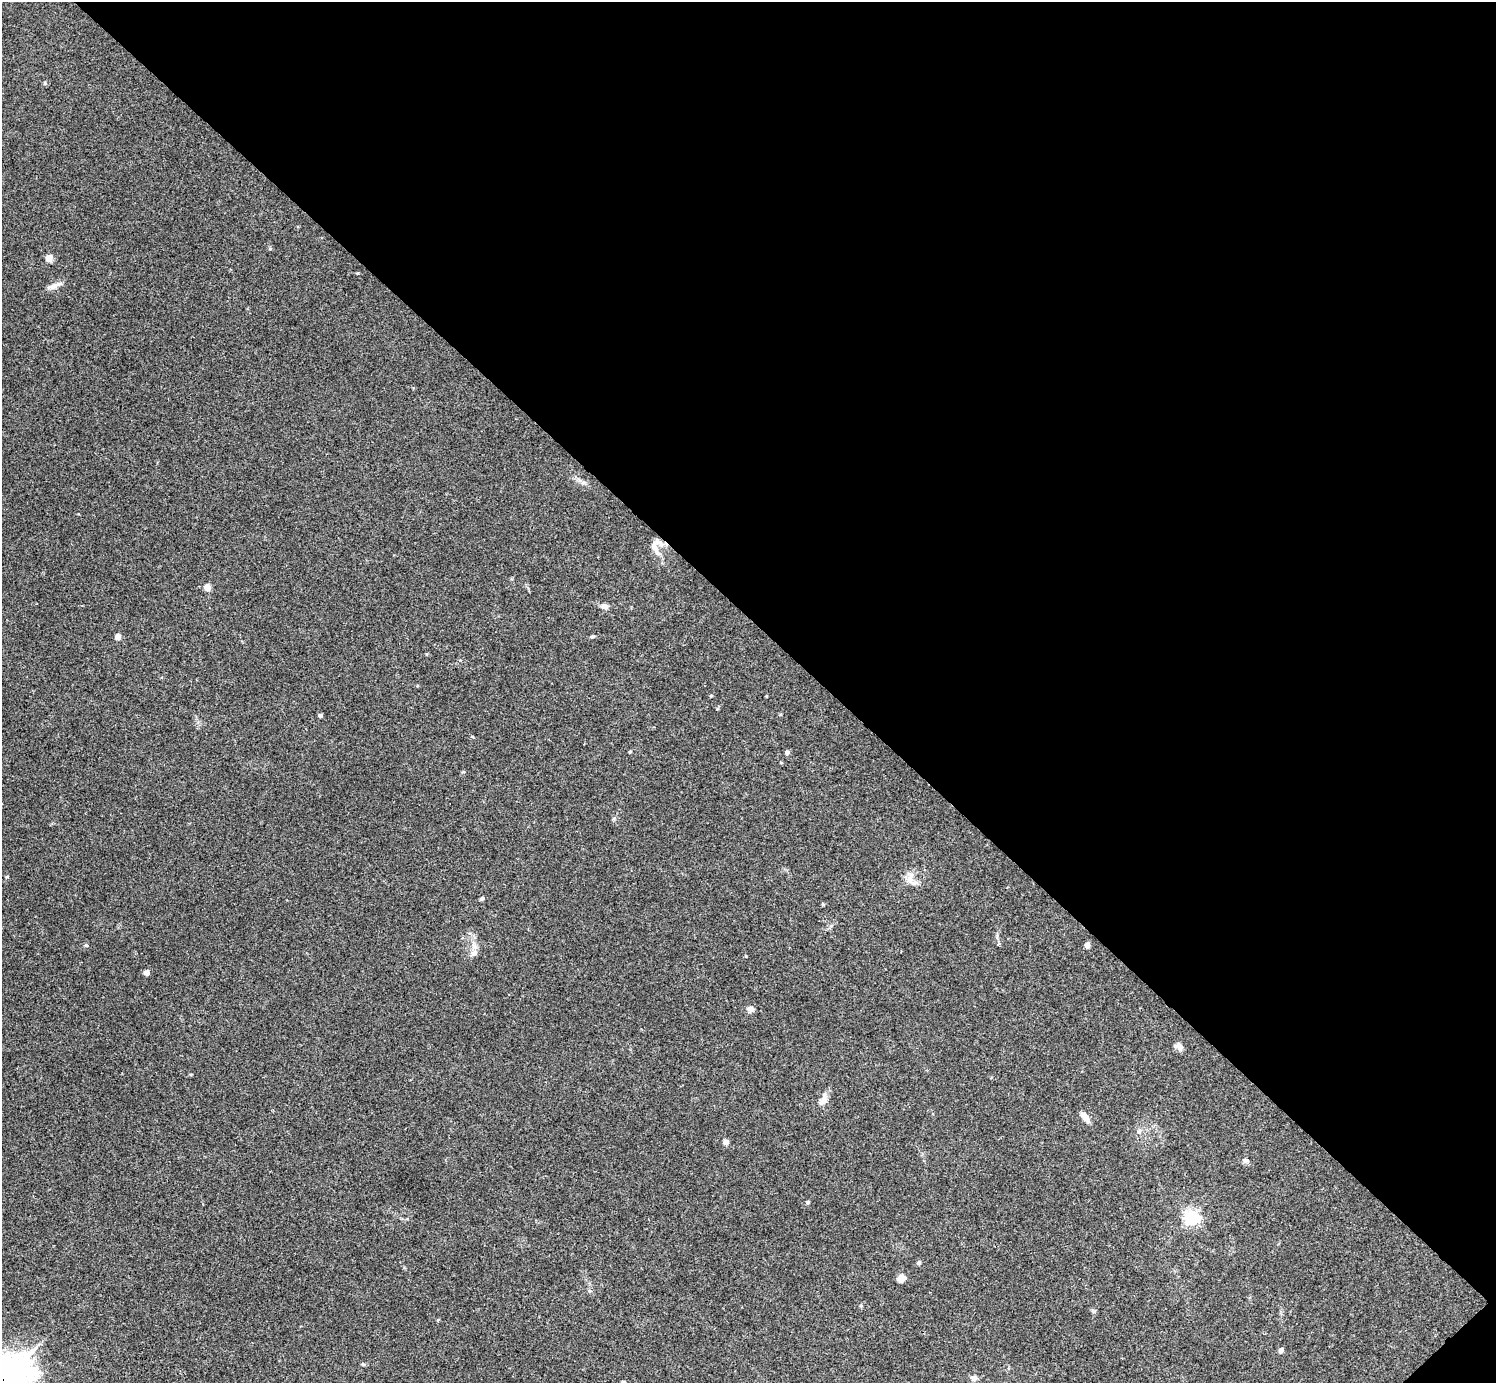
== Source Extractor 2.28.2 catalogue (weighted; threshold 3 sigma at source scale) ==
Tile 8 of 4 x 4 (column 4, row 2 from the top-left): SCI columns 4486-5979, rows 2923-4303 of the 5985 x 5985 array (HDU 1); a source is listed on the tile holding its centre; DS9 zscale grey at full resolution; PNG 1498 x 1385 px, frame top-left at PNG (2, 2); no overlay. Shown black and unused: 45% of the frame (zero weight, under 3 of 4 exposures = <1% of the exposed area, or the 3 px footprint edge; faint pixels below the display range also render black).
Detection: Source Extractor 2.28.2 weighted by HDU 2 'WHT'; one run over the whole footprint, this tile lists its part. Background 0.0348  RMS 0.0047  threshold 0.0211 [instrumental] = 3 sigma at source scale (4.5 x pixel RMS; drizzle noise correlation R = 1.50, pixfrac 1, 0.05/0.05 arcsec/px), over >= 5 px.
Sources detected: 30; all 30 listed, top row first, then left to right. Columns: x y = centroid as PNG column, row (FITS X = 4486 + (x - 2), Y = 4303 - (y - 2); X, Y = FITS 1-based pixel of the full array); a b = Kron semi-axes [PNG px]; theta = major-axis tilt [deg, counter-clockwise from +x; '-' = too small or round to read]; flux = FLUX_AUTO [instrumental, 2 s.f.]
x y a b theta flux
45 83 5 4 - 0.5
49 258 5 4 - 7.8
52 287 11 8 22 2.3
655 547 24 10 -76 5.1
207 587 5 4 - 6.8
605 606 8 6 -20 2.2
592 636 6 4 8 0.64
118 637 4 4 - 4
320 715 4 4 - 1.5
630 751 4 3 - 0.48
787 753 5 5 - 1.5
910 881 17 8 -54 3.6
482 899 8 4 8 0.63
86 945 5 4 - 0.57
1087 945 5 4 - 3.7
474 953 10 8 32 2.3
146 973 4 4 - 3.1
750 1009 7 6 - 2.1
1179 1046 10 7 -45 2.5
823 1101 14 8 47 3
1085 1117 12 6 -56 3.6
726 1142 5 5 - 2
1246 1160 9 5 -5 1.1
807 1202 5 4 - 0.64
1191 1217 6 6 - 110
919 1263 5 4 - 1.1
901 1278 5 5 - 10
1281 1350 5 4 - 2.4
974 1378 8 7 - 1.6
3 1380 20 16 19 1400
Overlapping masked pixels (flux is a lower limit): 1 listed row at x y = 3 1380
Isophote crosses this tile's border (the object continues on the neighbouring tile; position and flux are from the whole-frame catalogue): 1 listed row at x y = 3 1380
Unlisted compact peaks at least as high as the median listed source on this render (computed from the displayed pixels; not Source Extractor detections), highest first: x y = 270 249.